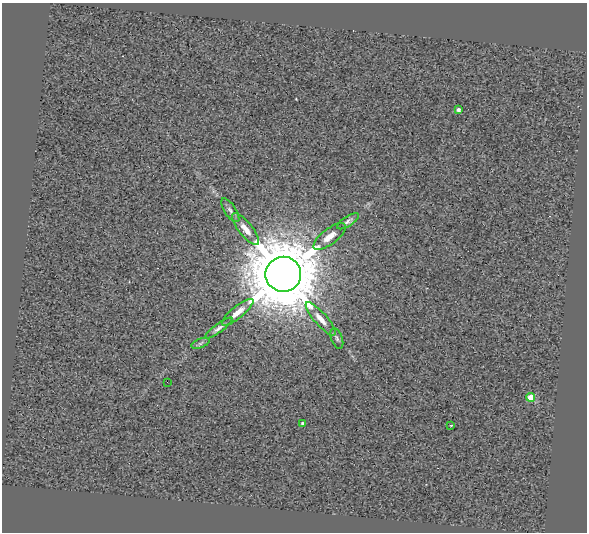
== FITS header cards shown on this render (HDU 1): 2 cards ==
NAXIS1  =                  585
NAXIS2  =                  530

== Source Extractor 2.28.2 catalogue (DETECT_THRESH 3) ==
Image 585 x 530 px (HDU 1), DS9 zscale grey, 1 PNG px = 1 image px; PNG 589 x 534 px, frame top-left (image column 1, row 530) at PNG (2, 3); each listed source drawn as its Kron ellipse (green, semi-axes under 4 px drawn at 4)
Background 0.474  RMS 2.6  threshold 7.83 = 3 sigma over >= 5 px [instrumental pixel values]
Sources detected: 15; all 15 listed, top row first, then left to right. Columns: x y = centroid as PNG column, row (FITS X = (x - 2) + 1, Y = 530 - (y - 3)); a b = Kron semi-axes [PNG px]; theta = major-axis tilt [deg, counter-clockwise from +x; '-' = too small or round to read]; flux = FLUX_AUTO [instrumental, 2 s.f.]
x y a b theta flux
458 110 4 3 - 5.2e+02
230 210 14 5 -56 5.9e+02
348 221 12 5 34 6.3e+02
246 229 20 7 -51 1.7e+03
330 236 19 7 38 1.7e+03
283 274 18 17 - 2.1e+06
238 312 19 6 39 1.8e+03
321 319 21 6 -49 1.7e+03
219 328 17 4 36 7.4e+02
337 338 11 5 -70 4.9e+02
200 343 9 4 22 4.0e+02
167 382 2 2 - 9.0e+01
531 397 4 4 - 4.4e+03
302 423 3 3 - 3.5e+02
451 425 3 2 - 1.6e+02